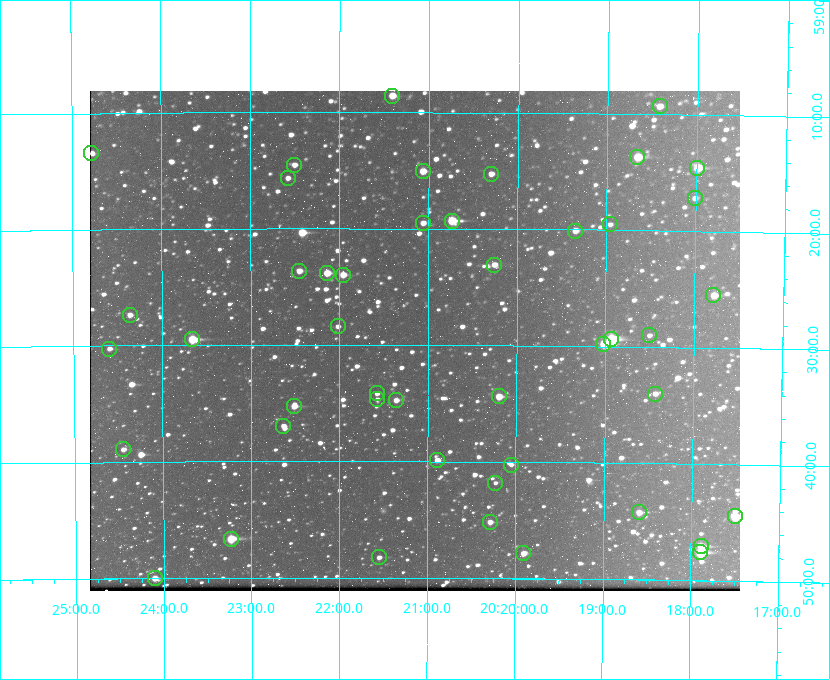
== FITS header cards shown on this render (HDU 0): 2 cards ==
NAXIS1  =                  650 / Width of table row in bytes
NAXIS2  =                  500 / Number of rows in table

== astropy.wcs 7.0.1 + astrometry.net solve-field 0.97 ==
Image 650 x 500 px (HDU 0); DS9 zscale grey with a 90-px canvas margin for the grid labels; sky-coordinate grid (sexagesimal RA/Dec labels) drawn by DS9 from the SOLVED WCS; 46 Tycho-2 reference stars matched to detected sources circled (green)
Header WCS: none
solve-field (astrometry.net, Tycho-2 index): SOLVED blind (the file carries no WCS)
Solved WCS: RA---TAN-SIP/DEC--TAN-SIP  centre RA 20:21:09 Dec +59:30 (305.29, +59.49 deg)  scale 5.16 arcsec/px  FOV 55.9' x 43.0'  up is +180 deg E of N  parity flipped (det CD > 0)
(file carries no celestial WCS; the grid is the blind solution)
Tycho-2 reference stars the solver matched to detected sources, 46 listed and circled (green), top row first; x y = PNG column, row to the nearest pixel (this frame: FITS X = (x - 90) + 1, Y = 500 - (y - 91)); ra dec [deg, ICRS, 3 dp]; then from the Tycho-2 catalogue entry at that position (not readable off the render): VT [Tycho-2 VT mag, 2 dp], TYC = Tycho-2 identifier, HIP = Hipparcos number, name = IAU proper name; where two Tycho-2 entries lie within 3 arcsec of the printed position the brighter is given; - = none
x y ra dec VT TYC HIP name
392 96 305.353 +59.143 10.51 3949-1307-1 - -
660 106 304.606 +59.155 10.95 3949-1673-1 - -
91 153 306.195 +59.224 11.41 3949-1857-1 - -
637 157 304.666 +59.228 9.63 3949-1325-1 - -
294 165 305.626 +59.242 11.94 3949-1433-1 - -
697 168 304.498 +59.243 9.91 3949-663-1 - -
423 171 305.267 +59.251 11.19 3949-745-1 - -
491 174 305.075 +59.254 11.10 3949-857-1 - -
288 178 305.645 +59.261 12.19 3949-1327-1 - -
695 198 304.503 +59.286 12.15 3949-1521-1 - -
452 221 305.185 +59.322 8.95 3949-1869-1 - -
423 223 305.266 +59.325 11.55 3949-717-1 - -
610 224 304.741 +59.325 12.05 3949-499-1 - -
575 231 304.838 +59.335 10.93 3949-1877-1 - -
494 265 305.064 +59.384 11.29 3949-93-1 - -
299 271 305.613 +59.394 10.81 3949-1261-1 - -
327 273 305.535 +59.397 10.37 3949-1383-1 - -
343 275 305.490 +59.400 10.79 3949-1179-1 - -
713 295 304.447 +59.425 10.97 3949-965-1 - -
130 315 306.091 +59.456 11.36 3949-919-1 - -
338 326 305.505 +59.474 11.77 3949-1259-1 - -
649 335 304.626 +59.483 12.57 3949-149-1 - -
192 339 305.915 +59.492 9.25 3949-1149-1 - -
611 339 304.733 +59.490 8.93 3949-1451-1 - -
603 344 304.755 +59.496 9.37 3949-615-1 - -
109 349 306.149 +59.504 12.27 3949-401-1 - -
377 393 305.394 +59.570 11.70 3949-405-1 - -
655 394 304.607 +59.567 11.00 3949-1861-1 - -
499 396 305.049 +59.573 10.18 3949-1099-1 - -
377 399 305.393 +59.578 11.77 3949-137-1 - -
396 400 305.340 +59.579 10.98 3949-39-1 - -
294 406 305.628 +59.588 10.19 3949-1517-1 - -
283 426 305.659 +59.616 11.86 3949-1415-1 - -
123 449 306.113 +59.648 11.13 3949-1837-1 - -
437 460 305.223 +59.664 11.52 3949-1631-1 - -
511 465 305.013 +59.671 12.48 3949-1826-1 - -
495 483 305.057 +59.697 12.28 3949-191-1 - -
639 512 304.649 +59.737 10.61 3949-735-1 - -
735 516 304.376 +59.741 8.68 3949-423-1 - -
490 522 305.073 +59.753 11.06 3949-89-1 - -
231 539 305.808 +59.778 8.73 3949-715-1 100545 -
701 546 304.470 +59.785 9.54 3949-1615-1 - -
700 552 304.474 +59.793 10.98 3949-1187-1 100048 -
523 553 304.976 +59.797 11.33 3949-1031-1 - -
379 557 305.387 +59.804 11.49 3949-285-1 - -
155 578 306.026 +59.833 10.93 3949-785-1 - -